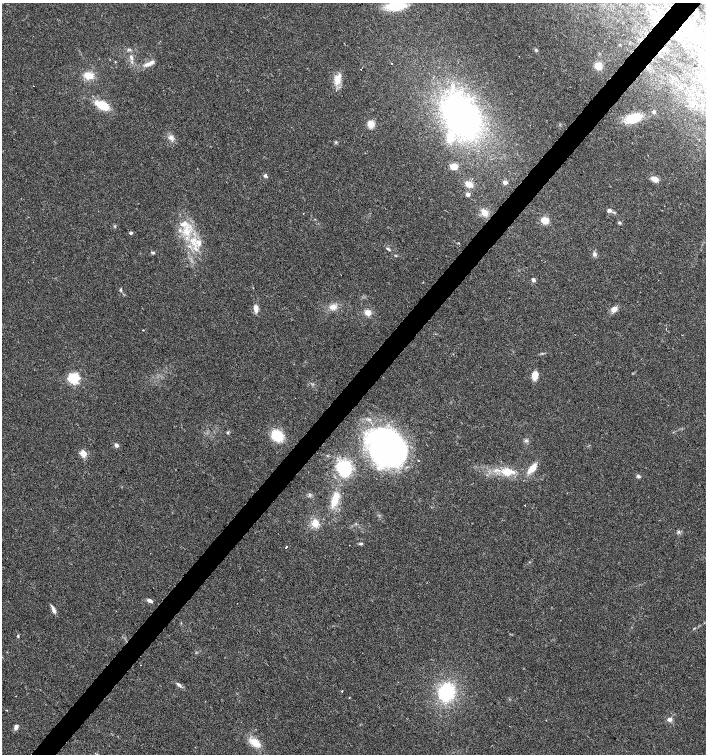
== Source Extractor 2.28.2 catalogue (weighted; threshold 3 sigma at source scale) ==
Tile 10 of 4 x 4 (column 2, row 3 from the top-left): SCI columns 1640-3047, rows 1505-3008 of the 6027 x 6022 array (HDU 1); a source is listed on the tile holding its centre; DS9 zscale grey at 2 x 2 block average (1 PNG px = mean of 2 x 2 image px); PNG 708 x 756 px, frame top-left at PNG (2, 3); no overlay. Shown black and unused: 4% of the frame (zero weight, under 2 of 3 exposures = <1% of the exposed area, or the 3 px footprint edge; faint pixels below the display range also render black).
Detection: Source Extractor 2.28.2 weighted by HDU 2 'WHT'; one run over the whole footprint, this tile lists its part. Background 0.0317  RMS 0.0047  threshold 0.0212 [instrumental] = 3 sigma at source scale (4.5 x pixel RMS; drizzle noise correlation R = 1.50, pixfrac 1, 0.0396/0.0396 arcsec/px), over >= 5 px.
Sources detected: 88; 2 inside a brighter object's white glare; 2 cosmic-ray / hot-pixel residue — not listed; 9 inside a brighter listed object's ellipse — not listed separately; the other 75 listed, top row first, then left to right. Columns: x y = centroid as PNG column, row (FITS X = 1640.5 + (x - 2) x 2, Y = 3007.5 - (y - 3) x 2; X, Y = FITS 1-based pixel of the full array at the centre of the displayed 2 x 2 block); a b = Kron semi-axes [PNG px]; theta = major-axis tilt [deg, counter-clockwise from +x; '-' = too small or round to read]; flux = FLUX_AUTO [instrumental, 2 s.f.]
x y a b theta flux
396 6 16 8 5 41
656 17 9 6 -61 7.4
677 33 6 5 - 4.7
128 49 4 2 - 1.3
536 50 4 3 - 1.3
131 57 8 4 -71 4.2
115 62 3 2 - 0.56
392 63 2 2 - 0.44
147 64 10 5 14 6
598 66 7 6 - 11
89 75 9 7 -13 16
337 80 12 8 -73 11
33 86 2 2 - 0.59
102 105 15 7 -25 26
654 112 4 4 - 1.8
462 117 48 31 -55 310
633 118 16 9 12 33
371 124 7 6 - 10
171 137 7 7 - 5
336 142 3 3 - 1.2
454 166 6 5 - 10
265 176 4 4 - 2.2
654 179 8 5 -24 8.9
505 182 5 4 - 4.1
469 184 9 6 -20 8.7
468 194 4 4 - 3.6
609 210 6 4 32 2.5
614 212 5 2 - 1.5
484 213 9 6 -46 9
545 220 7 6 - 13
619 223 4 4 - 1.4
187 232 11 8 -32 15
131 233 4 3 - 1.5
199 243 10 7 87 9.7
388 249 7 3 -33 1.9
153 253 6 3 1 1.5
594 254 6 5 - 3
660 273 2 2 - 0.35
533 280 5 4 - 2.8
120 289 4 3 - 1.3
333 307 11 7 11 8.3
256 309 8 5 -87 7.3
614 309 7 5 34 7.5
368 312 7 6 - 8.3
535 375 7 5 84 13
74 378 4 3 - 180
228 433 4 3 - 1.3
277 436 13 10 -43 29
526 441 6 3 -1 2
116 445 5 4 - 3.2
386 448 36 30 -39 350
83 454 7 6 - 8.3
344 468 15 13 -46 55
532 468 12 6 50 15
507 472 18 9 -2 23
639 477 4 4 - 1.6
310 495 4 3 - 1.7
335 500 20 8 73 21
525 505 2 2 - 2.3
315 523 9 8 - 11
679 532 4 4 - 1.8
361 544 5 3 - 1.8
349 545 2 2 - 0.51
286 547 2 2 - 3.2
149 600 5 5 - 3.2
54 611 8 5 -68 3.9
18 636 3 3 - 1
179 685 9 4 -41 3.2
342 691 2 2 - 4.9
446 692 18 15 68 72
349 698 2 2 - 0.55
6 710 2 2 - 1.2
670 719 6 5 - 3.7
16 727 5 4 - 4.3
255 743 13 8 -34 16
Overlapping masked pixels (flux is a lower limit): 1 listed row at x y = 677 33
Isophote crosses this tile's border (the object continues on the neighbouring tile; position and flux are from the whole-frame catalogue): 1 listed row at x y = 396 6